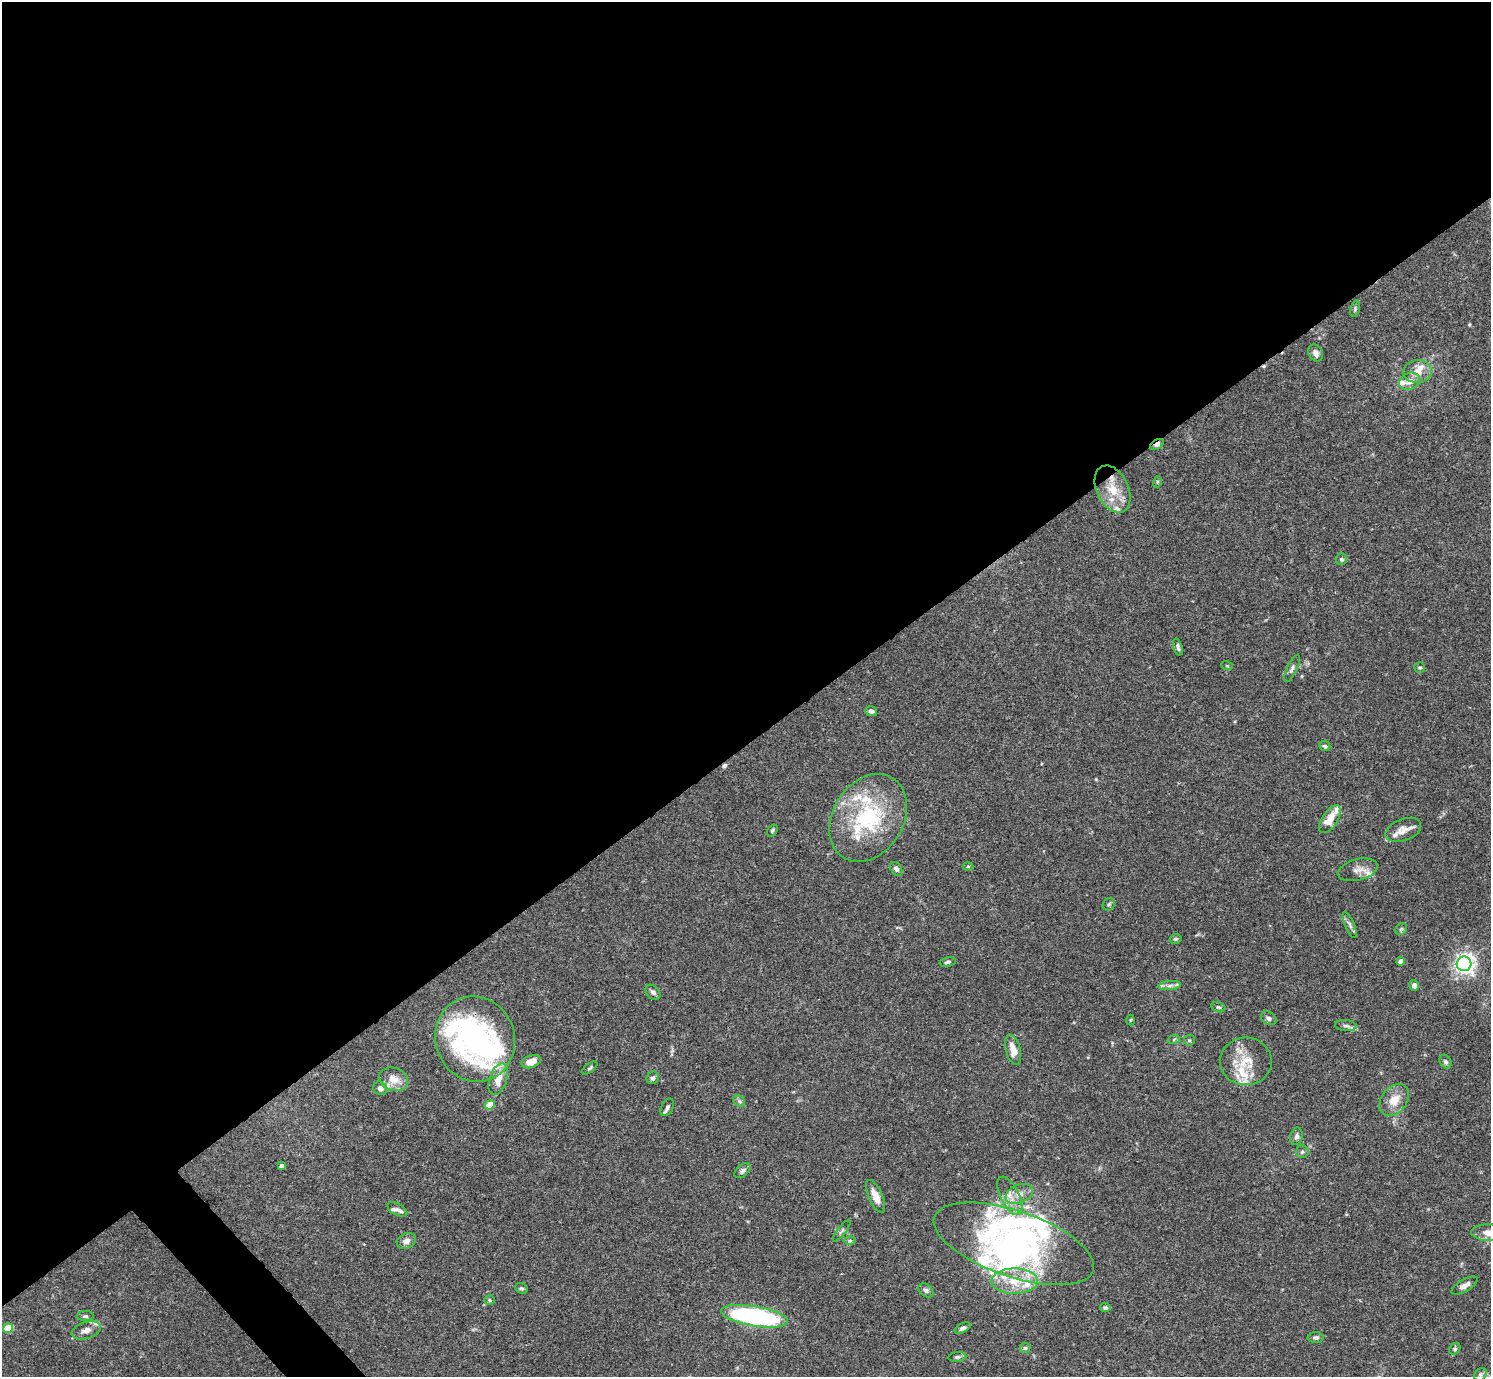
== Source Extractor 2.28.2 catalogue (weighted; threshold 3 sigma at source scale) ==
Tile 2 of 4 x 4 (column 2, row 1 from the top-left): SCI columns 1491-2979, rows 4285-5659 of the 5961 x 5958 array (HDU 1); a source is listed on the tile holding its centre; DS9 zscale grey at full resolution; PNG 1493 x 1379 px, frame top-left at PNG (2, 2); each listed source drawn as its Kron ellipse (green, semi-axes under 4 px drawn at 4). Shown black and unused: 55% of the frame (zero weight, under 3 of 4 exposures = <1% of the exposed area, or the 3 px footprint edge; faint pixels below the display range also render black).
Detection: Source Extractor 2.28.2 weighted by HDU 2 'WHT'; one run over the whole footprint, this tile lists its part. Background 0.0692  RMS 0.0032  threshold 0.0144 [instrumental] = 3 sigma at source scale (4.5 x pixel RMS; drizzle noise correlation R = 1.50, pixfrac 1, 0.05/0.05 arcsec/px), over >= 5 px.
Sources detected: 106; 5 inside a brighter object's white glare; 2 cosmic-ray / hot-pixel residue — neither listed nor drawn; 19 inside a brighter listed object's ellipse — not listed separately; the other 80 listed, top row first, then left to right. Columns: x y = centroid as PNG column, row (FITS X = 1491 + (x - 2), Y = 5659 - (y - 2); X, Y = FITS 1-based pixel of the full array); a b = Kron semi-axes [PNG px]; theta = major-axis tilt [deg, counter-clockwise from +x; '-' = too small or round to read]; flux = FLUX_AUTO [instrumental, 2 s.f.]
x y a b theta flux
1355 309 8 4 76 0.55
1315 353 9 7 -63 1.4
1417 371 14 11 6 3.8
1409 381 11 8 24 2.7
1157 444 7 4 32 1.2
1157 482 5 3 - 0.32
1113 489 25 16 -65 8.4
1341 559 6 6 - 0.52
1178 647 8 4 -74 0.87
1227 666 6 3 -19 0.32
1292 668 15 5 65 0.97
1420 668 5 5 - 0.48
871 711 6 5 - 0.96
1325 746 5 5 - 0.7
868 818 47 35 58 32
1330 819 16 7 58 4.5
772 830 6 4 52 0.53
1403 830 18 11 20 2.9
968 866 5 3 - 0.32
896 869 7 5 -54 1.1
1358 870 20 10 14 2.6
1109 904 6 5 - 0.59
1350 925 14 4 -66 1.1
1401 929 6 5 - 0.55
1175 939 6 4 14 0.49
1401 961 4 4 - 1.9
948 962 8 4 13 0.66
1464 964 7 7 - 120
1170 985 11 4 5 1.2
1414 985 5 5 - 1.2
653 992 8 6 -45 1.1
1218 1007 7 5 -16 0.59
1269 1018 8 6 -35 1.1
1131 1020 5 3 - 0.3
1346 1026 11 5 -6 0.96
475 1039 43 39 -70 78
1174 1039 6 4 19 0.43
1189 1040 5 5 - 0.48
1013 1050 15 7 -74 4
1246 1061 26 24 1 8.8
531 1062 10 6 18 3.1
1446 1062 7 5 -58 0.72
590 1068 9 4 37 0.57
653 1078 6 6 - 0.93
394 1079 15 11 -20 3.6
498 1079 16 8 71 4.3
380 1088 7 6 - 1.2
1394 1100 18 12 52 4.7
739 1101 7 5 -46 0.63
490 1105 5 4 - 8
667 1107 9 6 62 0.92
1296 1136 9 6 76 1.1
1302 1152 6 6 - 0.7
281 1166 4 4 - 0.92
742 1171 9 5 39 0.87
1019 1194 14 9 23 2.8
876 1196 18 7 -66 3.4
1010 1196 21 9 -63 3.7
397 1209 11 6 -28 1.2
842 1231 13 3 52 0.62
1489 1233 18 8 -3 3.3
406 1241 10 7 25 1.5
850 1241 6 4 0 0.46
1014 1244 84 33 -19 61
1015 1281 23 12 0 7.8
1464 1286 14 6 30 1.9
521 1288 6 5 - 0.6
926 1290 8 6 -40 1.1
490 1300 5 5 - 0.45
1105 1308 5 4 - 0.71
85 1316 8 5 -1 0.65
754 1316 34 10 -10 59
8 1328 5 5 - 9.2
963 1328 8 4 27 0.92
86 1330 15 8 17 2.1
1316 1338 8 5 0 0.9
1025 1348 5 5 - 0.5
1455 1349 6 5 - 0.52
957 1357 9 5 5 0.65
1480 1374 7 5 45 0.74
Overlapping masked pixels (flux is a lower limit): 2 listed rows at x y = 1157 444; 1113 489
Isophote crosses this tile's border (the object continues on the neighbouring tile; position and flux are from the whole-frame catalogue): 1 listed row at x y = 1489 1233